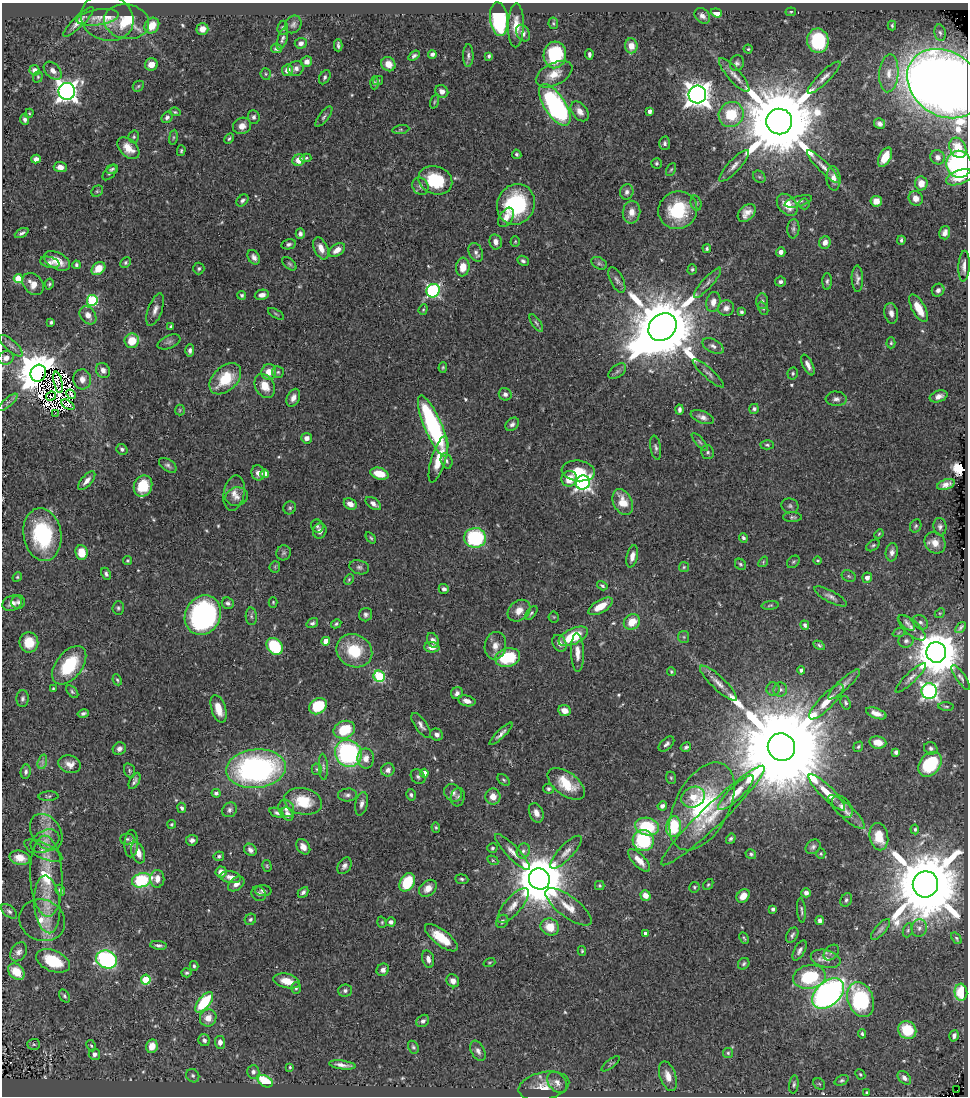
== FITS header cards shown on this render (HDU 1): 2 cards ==
NAXIS1  =                  966
NAXIS2  =                 1094

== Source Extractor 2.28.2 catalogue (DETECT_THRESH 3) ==
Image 966 x 1094 px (HDU 1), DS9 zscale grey, 1 PNG px = 1 image px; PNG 970 x 1098 px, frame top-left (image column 1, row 1094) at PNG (2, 3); each listed source drawn as its Kron ellipse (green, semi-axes under 4 px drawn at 4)
Background 0.574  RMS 0.022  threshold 0.0645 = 3 sigma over >= 5 px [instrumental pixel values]
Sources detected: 563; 6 with non-positive FLUX_AUTO (blend fragments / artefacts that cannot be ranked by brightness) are neither listed nor drawn; of the other 557, the 500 brightest by FLUX_AUTO listed and drawn (57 fainter detections omitted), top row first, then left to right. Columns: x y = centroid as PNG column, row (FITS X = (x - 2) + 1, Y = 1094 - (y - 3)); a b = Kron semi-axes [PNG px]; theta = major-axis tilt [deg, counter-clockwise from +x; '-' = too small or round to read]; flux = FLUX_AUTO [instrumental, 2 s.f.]
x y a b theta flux
791 12 5 4 - 1.9
716 13 5 4 - 19
702 16 9 6 -41 6.6
97 17 21 8 9 11
107 18 27 23 -20 32
499 19 17 9 -84 160
78 22 20 5 44 10
127 22 22 17 -11 50
553 23 6 5 - 1.9
293 24 9 7 58 5
516 25 22 8 88 20
892 25 5 3 - 2.1
152 26 8 7 - 25
283 28 7 5 82 2.9
202 29 6 5 - 13
523 33 9 6 -60 6.7
940 33 8 5 -80 3.7
282 39 11 5 72 4
818 41 12 11 - 110
301 43 6 5 - 6.8
338 45 6 3 -89 3.1
631 46 7 6 - 17
276 48 5 4 - 3.9
748 49 4 4 - 1.9
432 54 4 4 - 3.9
589 54 5 3 - 3.8
555 55 13 11 86 88
414 56 6 4 34 3.3
468 56 11 5 89 4.8
489 56 4 3 - 2.5
307 62 5 5 - 8.6
737 63 8 7 - 4.4
388 64 7 6 - 14
151 65 6 6 - 14
296 68 8 7 - 6.5
35 70 5 5 - 9.1
287 70 6 5 - 10
53 71 10 7 -44 8.5
889 73 19 9 86 20
266 74 6 5 - 2.6
554 74 20 11 27 21
734 75 22 6 -49 12
38 77 6 4 70 2
325 77 7 5 60 3.6
824 77 22 5 44 11
378 80 5 4 - 1.9
375 83 6 4 87 2.3
944 84 40 32 -36 2900
138 86 6 5 - 2.3
67 91 8 8 - 970
442 91 7 6 - 7.2
697 95 9 9 - 1700
434 102 7 3 71 1.8
555 105 24 10 -56 330
580 111 11 7 -52 9.6
650 111 4 3 - 6.7
175 112 5 3 - 1.8
29 113 4 4 - 1.8
731 115 13 12 - 59
167 117 6 5 - 3.8
254 117 7 6 - 4.3
324 117 12 5 52 3.8
25 119 5 4 - 4.1
779 122 13 13 - 28000
880 124 5 5 - 5.2
242 126 9 8 - 12
401 130 8 4 8 2.9
134 137 6 5 - 2.7
173 137 7 4 82 2.2
229 139 5 3 - 2.3
665 143 7 5 -89 4.5
128 148 13 8 -43 21
958 148 10 8 -63 32
181 151 5 4 - 2
517 154 5 4 - 3.3
885 157 10 6 61 24
938 157 7 7 - 7.1
306 158 5 3 - 2.2
36 159 5 4 - 7.5
299 160 6 5 - 18
656 163 5 5 - 2.8
959 164 13 12 - 200
734 166 20 6 47 10
60 167 6 5 - 8.6
823 167 22 5 -45 10
112 169 6 3 17 2.7
671 170 7 4 62 2.1
110 173 9 5 46 3.4
759 177 7 5 -44 2.7
959 177 14 7 20 20
833 178 12 7 -86 11
435 180 17 14 -21 72
921 183 7 6 - 13
420 186 9 7 -57 6
97 191 6 5 - 2.5
627 192 7 6 - 6.2
916 198 7 7 - 10
242 200 7 5 44 3.7
798 201 14 5 16 6.7
876 201 5 5 - 13
696 203 7 5 -73 3
516 204 21 18 64 120
804 204 5 5 - 2.7
787 205 12 8 -49 23
678 210 20 18 32 81
631 212 11 8 81 15
747 213 10 7 43 12
506 217 11 6 57 12
793 229 9 6 84 4.1
22 233 7 4 26 3.8
945 233 6 5 - 8.1
300 234 5 4 - 5.2
901 240 4 3 - 2.9
515 241 5 4 - 1.8
496 242 8 6 -79 7.7
825 242 6 5 - 8.9
289 244 7 5 14 3.9
321 248 12 6 -66 14
707 249 4 4 - 2.7
337 250 9 5 34 12
476 252 10 6 -67 5.9
781 252 4 4 - 6.5
254 257 8 5 -59 6.7
57 261 14 8 -28 18
523 261 6 4 -25 3.5
50 262 10 5 -15 5.4
125 263 6 4 47 2.8
599 263 8 5 -29 3.9
289 264 8 5 -44 2.8
76 265 4 3 - 2.6
964 266 15 5 87 8.3
463 267 9 7 83 19
199 268 6 5 - 2.9
98 269 8 5 40 24
692 269 5 4 - 2.4
18 279 4 4 - 46
857 279 13 5 -89 6.2
617 280 14 6 -63 5.6
827 281 8 4 89 3.7
780 282 5 5 - 4.1
708 283 19 5 48 6.5
33 284 12 9 -47 16
49 284 5 4 - 2.2
938 290 7 6 - 5.9
433 291 7 6 - 250
242 295 4 4 - 2.8
262 295 7 5 10 7.8
92 300 5 5 - 120
762 301 8 6 87 4.1
713 302 10 7 79 12
726 308 8 7 - 8.2
763 308 7 4 -62 2.6
919 308 15 6 -61 27
423 309 5 4 - 1.8
155 310 17 7 70 9.1
741 312 4 3 - 2.7
891 313 10 6 -79 8
276 314 9 3 -30 1.9
88 315 10 7 -53 11
51 322 4 3 - 2.8
536 323 10 4 -57 3.3
171 326 3 3 - 2
662 327 15 12 43 19000
132 341 7 7 - 29
169 342 12 6 23 5.3
891 343 5 4 - 2.3
11 346 15 5 -42 6.4
713 346 11 6 -28 6.3
190 350 6 4 87 4.9
6 358 8 7 - 9.3
808 365 11 5 -64 8.3
443 367 5 4 - 1.9
103 370 8 6 -63 6.6
617 371 10 6 38 4.2
269 372 8 7 - 18
278 372 6 6 - 2.8
38 373 8 7 - 6700
708 373 20 5 -42 6.5
793 373 6 5 - 2.7
82 379 10 9 - 11
225 379 18 12 44 53
58 382 11 4 -78 2.5
265 386 13 9 -63 21
71 394 5 2 - 2.4
505 394 6 6 - 5.6
51 396 5 3 - 2.2
939 396 9 5 19 7.7
293 398 9 6 67 9
836 399 10 7 -4 6.3
8 402 12 4 40 4.9
68 405 7 3 -28 2.5
754 409 5 4 - 3.7
180 410 5 5 - 1.8
679 410 5 3 - 4.4
55 413 2 2 - 3.5
702 417 12 6 -21 7.3
512 424 8 5 42 5.1
433 426 33 8 -67 250
307 438 5 5 - 8.8
700 442 11 4 -50 3.4
767 445 7 4 -2 2.6
656 448 12 5 -80 4.4
122 449 6 5 - 3.7
707 452 7 6 - 3.6
438 459 24 7 73 38
447 461 8 5 -74 4.1
168 465 10 5 -35 4.3
578 471 17 10 -7 29
258 473 7 6 - 8.8
264 474 4 4 - 12
379 474 9 5 -16 27
569 479 8 7 - 30
87 481 11 5 48 8.9
583 482 7 7 - 460
946 484 9 5 19 9.1
143 486 11 9 68 44
234 493 18 10 78 14
237 497 11 9 14 9.2
623 502 14 9 -63 29
350 504 7 5 -30 9.6
373 504 9 5 -37 6.5
790 506 8 7 - 4.2
290 508 6 6 - 3
792 517 9 5 -1 3
317 526 7 6 - 3.2
916 526 7 5 65 2.9
940 527 9 6 -81 5.1
320 531 8 6 76 6.8
879 534 5 4 - 1.8
42 535 26 19 -80 130
371 538 6 4 -52 2.2
475 538 11 10 - 130
743 538 5 4 - 3.1
935 543 11 9 -50 16
873 545 7 5 37 2.7
81 552 7 6 - 30
892 552 9 6 82 6.6
284 553 8 7 - 3.9
632 556 11 5 77 10
128 560 4 4 - 1.9
818 561 4 4 - 1.8
763 562 6 4 50 1.8
793 562 7 5 44 2.4
740 564 6 5 - 2.6
275 567 6 5 - 2
359 567 10 7 -16 4.5
684 567 5 5 - 2.1
106 574 6 4 -63 3.5
849 576 7 5 -23 2.8
17 577 5 4 - 2
867 578 5 4 - 8.5
349 579 5 3 - 1.8
602 586 6 4 -33 2.9
444 589 5 4 - 4.5
830 596 18 5 -28 7.2
18 602 7 6 - 4.2
273 602 5 4 - 1.8
12 603 10 7 19 9.3
228 603 6 5 - 4.4
770 605 8 4 6 2.2
600 606 14 6 30 25
118 608 7 6 - 3
519 611 12 9 40 15
531 613 8 4 53 2.7
940 613 5 4 - 2
203 615 20 17 63 330
366 615 7 6 - 4.1
251 616 9 5 -86 3.4
554 617 5 5 - 1.9
632 622 8 7 - 26
920 622 8 6 -42 4.9
312 623 6 4 34 3.5
907 623 10 5 -43 4.4
336 624 5 4 - 2.7
805 625 5 4 - 3.8
912 628 17 7 -41 8.3
960 628 6 3 51 3.4
899 632 6 4 21 2.3
573 636 16 7 26 65
684 637 6 5 - 2.4
433 640 8 5 -65 7.3
326 641 4 4 - 24
906 641 7 7 - 4.4
29 642 10 9 - 27
559 643 9 6 -59 8.3
819 645 6 3 -31 2.3
275 646 9 7 -49 80
495 646 14 10 80 14
432 647 7 5 -4 10
354 651 18 16 -30 60
577 652 19 6 -88 14
936 652 10 10 - 6800
508 657 12 9 15 73
69 665 22 13 52 73
801 670 4 4 - 4
671 671 5 4 - 1.9
379 676 6 5 - 140
961 677 14 4 -56 5
911 678 20 5 44 7.6
117 680 6 3 -64 2.2
718 683 24 6 -43 15
844 684 21 5 43 8.6
53 689 3 3 - 1.8
773 689 7 6 - 3.8
780 689 7 7 - 4.7
929 691 8 7 - 480
72 692 7 4 -46 2.6
457 693 6 5 - 5.6
22 699 8 6 88 4.2
467 701 9 5 -14 9.2
826 702 23 7 46 19
846 703 7 5 -71 3
318 706 9 7 36 66
946 707 8 4 -5 2.4
219 709 14 7 -73 24
565 711 6 5 - 15
83 713 5 4 - 3.9
876 713 11 5 -20 11
421 725 14 6 -55 6.7
344 730 11 8 20 58
501 734 15 4 44 6.9
437 735 6 6 - 5.6
878 742 8 6 -9 16
666 744 9 5 43 4.2
686 747 5 4 - 3.9
781 747 14 13 - 61000
858 747 5 4 - 2.6
931 748 7 6 - 4.1
119 749 7 6 - 5.2
896 752 4 4 - 4.2
348 753 14 13 - 240
366 758 10 8 -89 12
42 762 7 4 72 4.1
70 764 11 8 -17 12
930 764 14 10 50 110
323 767 13 4 -86 4.1
256 769 30 19 5 400
317 769 5 5 - 2.3
129 770 7 5 -72 2.6
388 770 7 6 - 6.7
26 772 7 5 83 4.1
424 773 4 4 - 12
418 777 8 6 -46 3.9
671 778 6 5 - 2.3
503 780 7 4 -41 2.6
135 781 9 4 62 4.4
566 784 22 11 -37 44
548 789 5 4 - 3
827 792 25 6 -45 23
216 793 4 4 - 4
453 793 9 8 - 7
736 793 24 7 44 20
347 795 9 6 4 5.5
411 795 6 4 -74 3.4
48 796 10 4 3 2.8
493 796 8 7 - 16
458 797 9 7 80 4.4
693 797 12 10 27 21
303 801 19 13 -12 46
362 804 12 6 77 7.3
662 806 5 4 - 5.7
702 806 47 27 62 160
842 807 13 8 -51 9.1
182 808 5 4 - 2.9
286 808 9 7 -61 7.8
229 810 8 7 - 4.8
847 812 24 7 -42 13
277 813 7 4 -22 3.5
536 813 10 7 -67 9.6
287 814 7 5 -56 7.5
713 816 71 10 44 54
172 824 4 4 - 1.9
436 827 5 4 - 2.1
647 827 12 8 -13 82
674 827 10 7 82 66
915 829 5 4 - 2.6
46 832 20 14 -54 23
879 837 14 9 -78 33
127 839 7 5 0 3.2
731 839 5 4 - 3
192 840 6 5 - 5.3
643 840 10 10 - 110
45 841 15 10 29 13
131 844 13 7 87 6.4
303 847 8 6 -55 9.9
813 847 8 6 43 4.3
492 848 5 5 - 2.3
250 850 6 5 - 6.8
43 851 21 7 -25 12
523 851 7 6 - 4.7
512 852 24 6 -46 13
566 852 21 7 47 12
138 853 11 6 -70 15
751 854 5 5 - 2.9
821 854 5 4 - 2
219 856 5 4 - 3.1
20 858 10 7 -14 15
493 860 6 4 -31 2.1
639 860 14 6 -47 19
267 866 6 4 -76 1.9
344 866 9 6 58 5.9
221 872 5 5 - 11
46 876 40 16 -88 66
230 877 10 6 -9 9.8
157 879 9 7 87 11
462 879 7 4 -6 2.7
539 879 11 10 - 9500
142 880 10 7 17 110
407 882 10 7 61 61
236 884 9 6 37 9
708 884 6 4 49 2.2
925 884 13 12 - 22000
600 885 5 4 - 2
694 887 5 5 - 2.3
428 888 10 7 42 13
60 890 6 4 -66 4.6
263 891 8 5 -2 4.5
303 892 6 4 45 4.1
806 893 5 4 - 5.5
259 894 8 7 - 4.8
645 895 5 5 - 16
743 896 7 6 - 15
846 900 7 5 63 3.3
47 904 29 13 -85 35
513 906 22 8 49 16
568 907 28 10 -37 25
773 909 4 4 - 3.4
801 910 12 3 -85 3.3
9 911 9 5 -41 4.2
250 919 6 5 - 3.3
42 920 23 20 -24 29
502 921 7 5 56 3.7
820 921 4 4 - 5.6
382 922 6 4 -72 1.9
391 922 5 4 - 4.3
550 927 9 8 - 27
919 928 8 7 - 6.3
880 929 13 5 48 4.5
908 930 7 4 71 2.5
646 934 4 4 - 6.6
792 935 8 5 59 4
441 938 20 7 -38 41
744 938 6 2 -63 1.9
956 938 6 4 -52 2.2
158 945 8 4 -6 4.3
799 950 11 5 61 5.7
582 951 5 4 - 2
19 952 10 7 57 7.2
831 952 9 6 47 3.9
106 959 11 8 -21 250
428 959 9 5 -76 7.7
826 959 15 8 -15 13
53 961 17 10 -23 63
489 963 6 4 17 1.9
744 964 6 5 - 2.9
194 966 5 4 - 2.4
383 970 6 5 - 7
16 972 9 7 -42 31
187 973 5 4 - 2.6
809 977 16 12 9 93
146 980 5 5 - 78
287 981 13 7 -13 22
453 981 7 6 - 9.6
296 988 6 4 90 2.7
345 990 6 6 - 4
961 992 8 6 -85 57
828 994 18 12 41 610
64 996 7 5 -58 3
861 1000 18 12 -69 150
204 1002 12 5 50 87
208 1018 8 8 - 15
423 1021 7 5 41 4.8
907 1030 9 8 - 51
862 1034 5 3 - 2.4
954 1036 6 4 72 5.7
204 1040 6 5 - 5.2
220 1042 6 5 - 8.3
34 1044 6 5 - 2.5
91 1046 6 4 -62 2.1
152 1046 7 6 - 17
413 1047 7 5 -61 2.9
478 1051 11 6 -64 6.7
728 1053 5 5 - 2.5
94 1054 6 5 - 5
611 1064 11 4 37 2.5
342 1065 13 3 -8 7.4
290 1067 3 3 - 1.8
253 1072 7 6 - 4.8
860 1074 5 4 - 2.1
193 1076 7 6 - 3.3
668 1076 15 8 -71 16
904 1078 8 5 -45 5.8
842 1080 7 4 24 3
265 1081 8 5 -31 81
557 1082 12 8 -50 9.7
794 1084 9 4 82 3.3
819 1084 6 5 - 2.4
544 1086 26 14 11 25
957 1090 2 2 - 15
866 1093 4 3 - 2.5
At the frame edge (FLAGS 8, measured only in part): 3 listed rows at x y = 944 84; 6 358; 42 535
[57 fainter detections neither listed nor drawn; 6 non-positive-flux detections neither listed nor drawn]